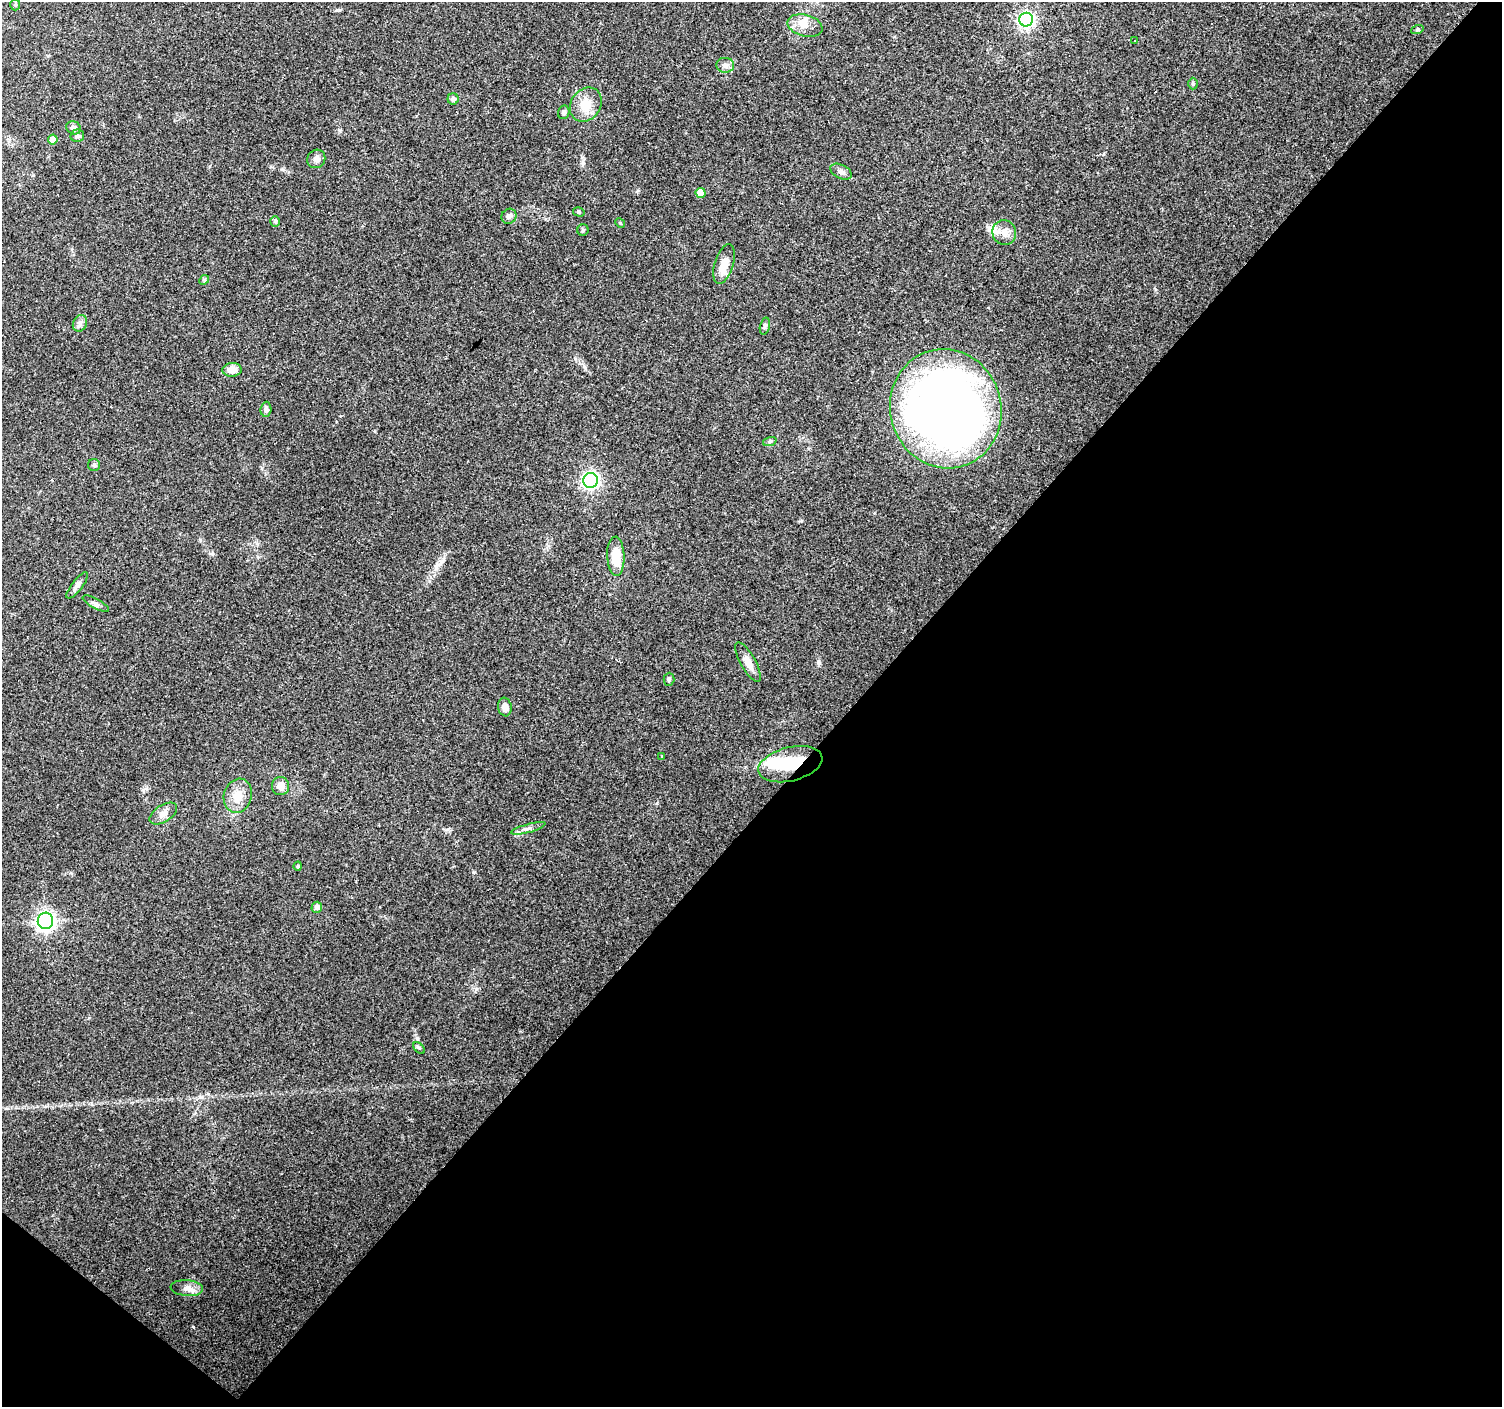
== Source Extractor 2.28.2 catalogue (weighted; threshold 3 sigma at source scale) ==
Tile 15 of 4 x 4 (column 3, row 4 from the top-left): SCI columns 2999-4498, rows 168-1572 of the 6000 x 6021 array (HDU 1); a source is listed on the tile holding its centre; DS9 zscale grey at full resolution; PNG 1504 x 1409 px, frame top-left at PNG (2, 2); each listed source drawn as its Kron ellipse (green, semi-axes under 4 px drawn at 4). Shown black and unused: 44% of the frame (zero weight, under 3 of 4 exposures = <1% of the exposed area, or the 3 px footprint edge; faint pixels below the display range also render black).
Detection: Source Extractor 2.28.2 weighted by HDU 2 'WHT'; one run over the whole footprint, this tile lists its part. Background 0.0861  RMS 0.0052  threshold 0.0234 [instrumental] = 3 sigma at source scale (4.5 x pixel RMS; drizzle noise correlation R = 1.50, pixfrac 1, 0.0396/0.0396 arcsec/px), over >= 5 px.
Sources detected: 56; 1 inside a brighter object's white glare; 5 cosmic-ray / hot-pixel residue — neither listed nor drawn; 1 inside a brighter listed object's ellipse — not listed separately; the other 49 listed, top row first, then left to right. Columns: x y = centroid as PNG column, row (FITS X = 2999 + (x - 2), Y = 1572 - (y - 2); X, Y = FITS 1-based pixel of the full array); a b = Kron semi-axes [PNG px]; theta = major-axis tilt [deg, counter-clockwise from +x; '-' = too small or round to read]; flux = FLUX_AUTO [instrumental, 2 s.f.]
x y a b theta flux
15 4 6 5 - 0.84
1026 20 7 7 - 160
805 26 18 11 -15 5.9
1417 30 6 4 19 0.68
1135 41 3 2 - 0.45
725 65 9 7 -6 2.2
1193 84 6 5 - 0.78
453 99 5 5 - 1.8
586 105 18 15 55 8.6
564 112 7 5 78 1.2
74 128 7 6 - 2.3
77 136 7 6 - 1.2
53 139 5 5 - 5.3
316 159 9 8 - 2.3
841 172 11 7 -26 2.1
701 193 5 5 - 6.5
579 212 6 4 -15 0.72
509 216 8 7 - 2
275 221 5 5 - 0.99
620 223 5 4 - 0.56
583 230 5 5 - 0.93
1004 233 12 12 - 4.8
724 264 21 9 73 8.6
204 280 5 4 - 0.61
80 323 8 6 64 1.8
765 326 9 5 76 1
232 370 9 6 3 5
266 409 7 5 86 1.8
946 409 60 55 -73 470
770 441 7 4 19 0.78
94 465 6 6 - 1.1
590 480 7 7 - 150
616 556 20 8 -88 12
77 585 16 5 52 2.2
96 604 14 5 -29 1.6
748 662 22 7 -61 4.5
669 679 6 5 - 0.98
505 707 9 7 -82 3.7
662 756 4 2 - 0.52
790 764 33 17 14 23
280 786 9 8 - 4.1
238 796 17 14 73 8.1
163 814 15 8 32 3.5
528 828 18 3 15 1.9
298 866 4 4 - 0.63
317 907 5 5 - 2.1
45 921 8 7 - 210
419 1048 7 4 -45 0.77
187 1288 16 8 -5 3.6
Overlapping masked pixels (flux is a lower limit): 1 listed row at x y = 790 764
Unlisted compact peaks at least as high as the median listed source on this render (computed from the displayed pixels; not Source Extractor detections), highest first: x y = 474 872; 448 829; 819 663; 583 163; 337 10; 340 130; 143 790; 212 554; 575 358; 200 540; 584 366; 71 873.